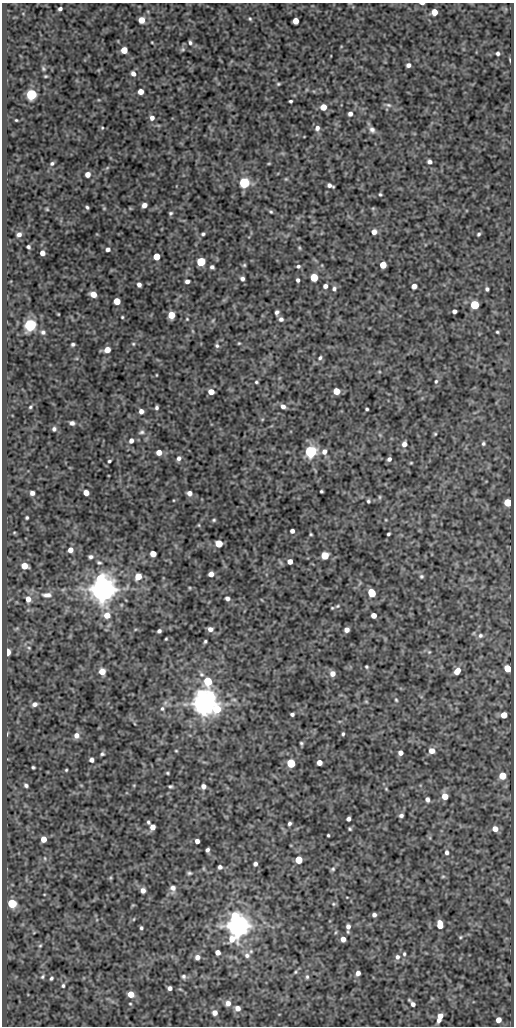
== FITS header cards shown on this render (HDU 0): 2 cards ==
NAXIS1  =                  512
NAXIS2  =                 1024

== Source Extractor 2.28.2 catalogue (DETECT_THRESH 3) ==
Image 512 x 1024 px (HDU 0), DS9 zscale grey, 1 PNG px = 1 image px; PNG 516 x 1028 px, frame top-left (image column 1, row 1024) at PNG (2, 3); no overlay
Background 112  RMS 0.57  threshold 1.72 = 3 sigma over >= 5 px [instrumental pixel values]
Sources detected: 246; all 246 listed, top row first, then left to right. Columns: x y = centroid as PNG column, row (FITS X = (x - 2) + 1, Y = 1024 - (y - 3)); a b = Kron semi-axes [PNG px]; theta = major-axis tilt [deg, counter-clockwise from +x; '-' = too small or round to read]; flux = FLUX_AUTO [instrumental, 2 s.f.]
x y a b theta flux
422 3 5 2 - 73
60 9 4 3 - 97
434 12 5 5 - 400
250 19 5 4 - 48
141 20 5 5 - 450
295 21 5 5 - 380
152 43 4 2 - 28
190 43 5 5 - 78
183 49 6 5 - 67
124 50 5 5 - 560
498 53 4 4 - 77
408 65 4 4 - 120
43 69 5 4 - 53
133 73 6 5 - 150
45 76 3 2 - 40
278 84 5 4 - 49
141 92 4 4 - 350
31 94 5 5 - 4400
291 101 3 3 - 59
388 105 8 5 -26 98
323 107 5 5 - 510
350 114 5 4 - 130
152 118 6 5 - 170
16 120 3 3 - 34
102 128 4 4 - 42
317 128 7 6 - 160
372 130 8 6 -54 120
430 162 4 4 - 120
52 163 5 4 - 72
269 163 5 3 - 35
107 168 6 4 19 52
87 174 6 5 - 220
286 179 5 4 - 42
244 183 5 5 - 4700
330 185 7 4 -22 140
380 194 4 3 - 49
144 205 5 4 - 210
87 207 4 3 - 60
373 208 6 3 18 39
47 209 4 3 - 39
271 212 6 4 -46 53
170 213 5 4 - 57
374 232 5 5 - 240
19 234 5 5 - 140
203 234 5 4 - 62
479 234 5 4 - 59
28 247 4 3 - 73
299 248 6 3 -89 42
108 249 5 4 - 120
42 253 4 4 - 210
156 256 5 5 - 670
201 262 5 5 - 2000
244 265 5 5 - 52
383 265 5 5 - 650
298 266 5 4 - 76
212 267 4 4 - 89
314 277 5 5 - 1200
242 279 5 4 - 110
298 280 4 3 - 91
187 281 4 4 - 130
139 285 4 4 - 140
325 286 4 4 - 140
414 286 5 5 - 190
334 289 6 5 - 96
487 289 4 4 - 82
93 294 5 5 - 420
117 301 5 5 - 590
475 305 5 5 - 1800
454 311 4 4 - 120
277 312 5 4 - 100
58 314 3 2 - 29
171 315 5 5 - 660
122 317 3 3 - 37
187 319 4 3 - 33
281 319 6 5 - 110
213 320 5 4 - 44
30 325 6 5 - 6800
43 332 6 5 - 94
497 332 4 3 - 46
239 343 4 4 - 41
73 344 4 3 - 69
133 344 5 4 - 42
217 346 6 5 - 79
107 350 5 5 - 420
320 358 6 5 - 76
156 375 3 2 - 27
436 381 6 5 - 69
256 382 4 3 - 48
336 391 5 5 - 640
211 392 5 4 - 410
283 406 6 5 - 150
30 407 4 3 - 46
157 407 4 3 - 77
367 409 3 3 - 52
141 411 5 4 - 170
72 423 5 4 - 130
54 429 5 4 - 89
141 432 7 5 19 86
435 434 4 4 - 46
380 435 6 4 -71 43
131 441 5 5 - 150
483 443 5 5 - 66
404 444 6 6 - 180
310 451 6 5 - 7000
159 452 5 5 - 320
324 452 7 6 - 200
179 458 6 5 - 120
389 459 4 4 - 100
109 461 3 3 - 57
411 463 4 4 - 35
321 491 3 3 - 49
32 493 4 4 - 140
86 493 5 4 - 320
189 493 5 5 - 180
380 497 6 4 -90 50
368 501 4 3 - 60
508 502 5 5 - 1000
27 518 3 3 - 51
214 520 5 4 - 51
199 525 5 3 - 35
292 531 4 4 - 130
14 533 4 3 - 32
311 534 3 3 - 40
388 534 4 3 - 59
219 544 5 5 - 860
70 550 5 4 - 220
153 554 5 5 - 480
325 556 5 5 - 980
91 557 5 4 - 85
290 561 4 4 - 230
99 563 5 3 - 56
24 566 5 5 - 590
211 574 5 4 - 240
138 576 5 5 - 540
421 576 6 5 - 71
190 588 4 3 - 33
102 589 7 7 - 73000
372 593 6 5 - 910
47 595 14 7 1 200
227 598 5 4 - 120
28 599 6 5 - 290
337 606 8 5 27 82
107 615 7 7 - 400
374 615 5 4 - 260
210 629 5 5 - 160
347 630 5 4 - 200
159 631 4 4 - 89
480 635 6 6 - 94
166 639 3 2 - 36
205 641 4 3 - 54
29 648 5 4 - 49
7 652 5 3 - 790
429 652 5 5 - 48
366 667 3 3 - 48
507 668 5 5 - 570
102 671 6 6 - 350
457 671 7 5 53 330
201 674 7 6 - 92
332 674 6 6 - 250
208 681 9 6 65 1400
210 696 8 6 -37 2400
396 700 6 5 - 51
366 701 6 4 -1 40
35 704 5 4 - 130
203 704 7 6 - 56000
162 709 7 6 - 99
217 709 10 10 - 1300
292 714 4 3 - 82
504 715 5 5 - 450
7 734 5 3 - 34
343 734 3 3 - 54
76 735 7 6 - 200
301 743 4 3 - 52
176 751 4 3 - 36
432 751 6 6 - 270
400 753 4 4 - 180
102 754 4 4 - 62
91 760 4 4 - 140
319 762 4 4 - 280
291 763 5 5 - 2100
33 767 3 3 - 52
66 770 3 3 - 38
167 773 3 3 - 43
502 776 5 5 - 720
26 785 4 3 - 82
170 786 4 3 - 60
203 786 5 5 - 170
386 789 5 4 - 39
445 796 5 5 - 450
427 799 5 4 - 140
401 815 4 4 - 97
348 819 4 4 - 120
148 822 5 3 - 64
289 824 4 3 - 84
152 827 5 5 - 250
350 829 4 3 - 48
495 829 6 6 - 300
328 835 3 3 - 45
43 839 5 4 - 410
197 841 4 4 - 150
207 850 4 4 - 98
447 852 6 5 - 110
299 860 5 5 - 1000
255 864 4 4 - 130
220 867 4 4 - 110
333 869 6 5 - 61
189 873 6 4 0 65
443 876 6 4 1 46
110 878 5 4 - 44
173 888 10 8 -86 220
143 890 5 5 - 190
507 901 7 4 -56 52
12 903 5 5 - 2000
333 904 5 5 - 54
374 915 4 4 - 110
134 919 5 3 - 32
440 925 7 5 -83 470
237 926 8 7 - 53000
348 926 7 5 85 150
141 928 4 3 - 62
336 932 5 3 - 41
460 937 4 4 - 43
343 939 5 4 - 250
40 946 5 4 - 45
218 952 4 4 - 220
404 954 6 4 78 58
247 955 9 8 - 170
197 957 5 5 - 190
397 957 7 6 - 130
295 972 4 4 - 42
358 973 5 5 - 160
42 977 5 4 - 55
184 977 6 6 - 88
307 977 6 5 - 65
51 978 4 3 - 59
63 986 5 4 - 60
170 988 4 4 - 140
180 989 6 3 -18 37
131 994 5 5 - 490
228 1003 7 6 - 190
130 1004 4 3 - 34
413 1004 5 4 - 130
238 1008 6 5 - 180
215 1013 5 5 - 190
440 1017 9 4 70 390
498 1020 5 4 - 290
At the frame edge (FLAGS 8, measured only in part): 1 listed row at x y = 422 3